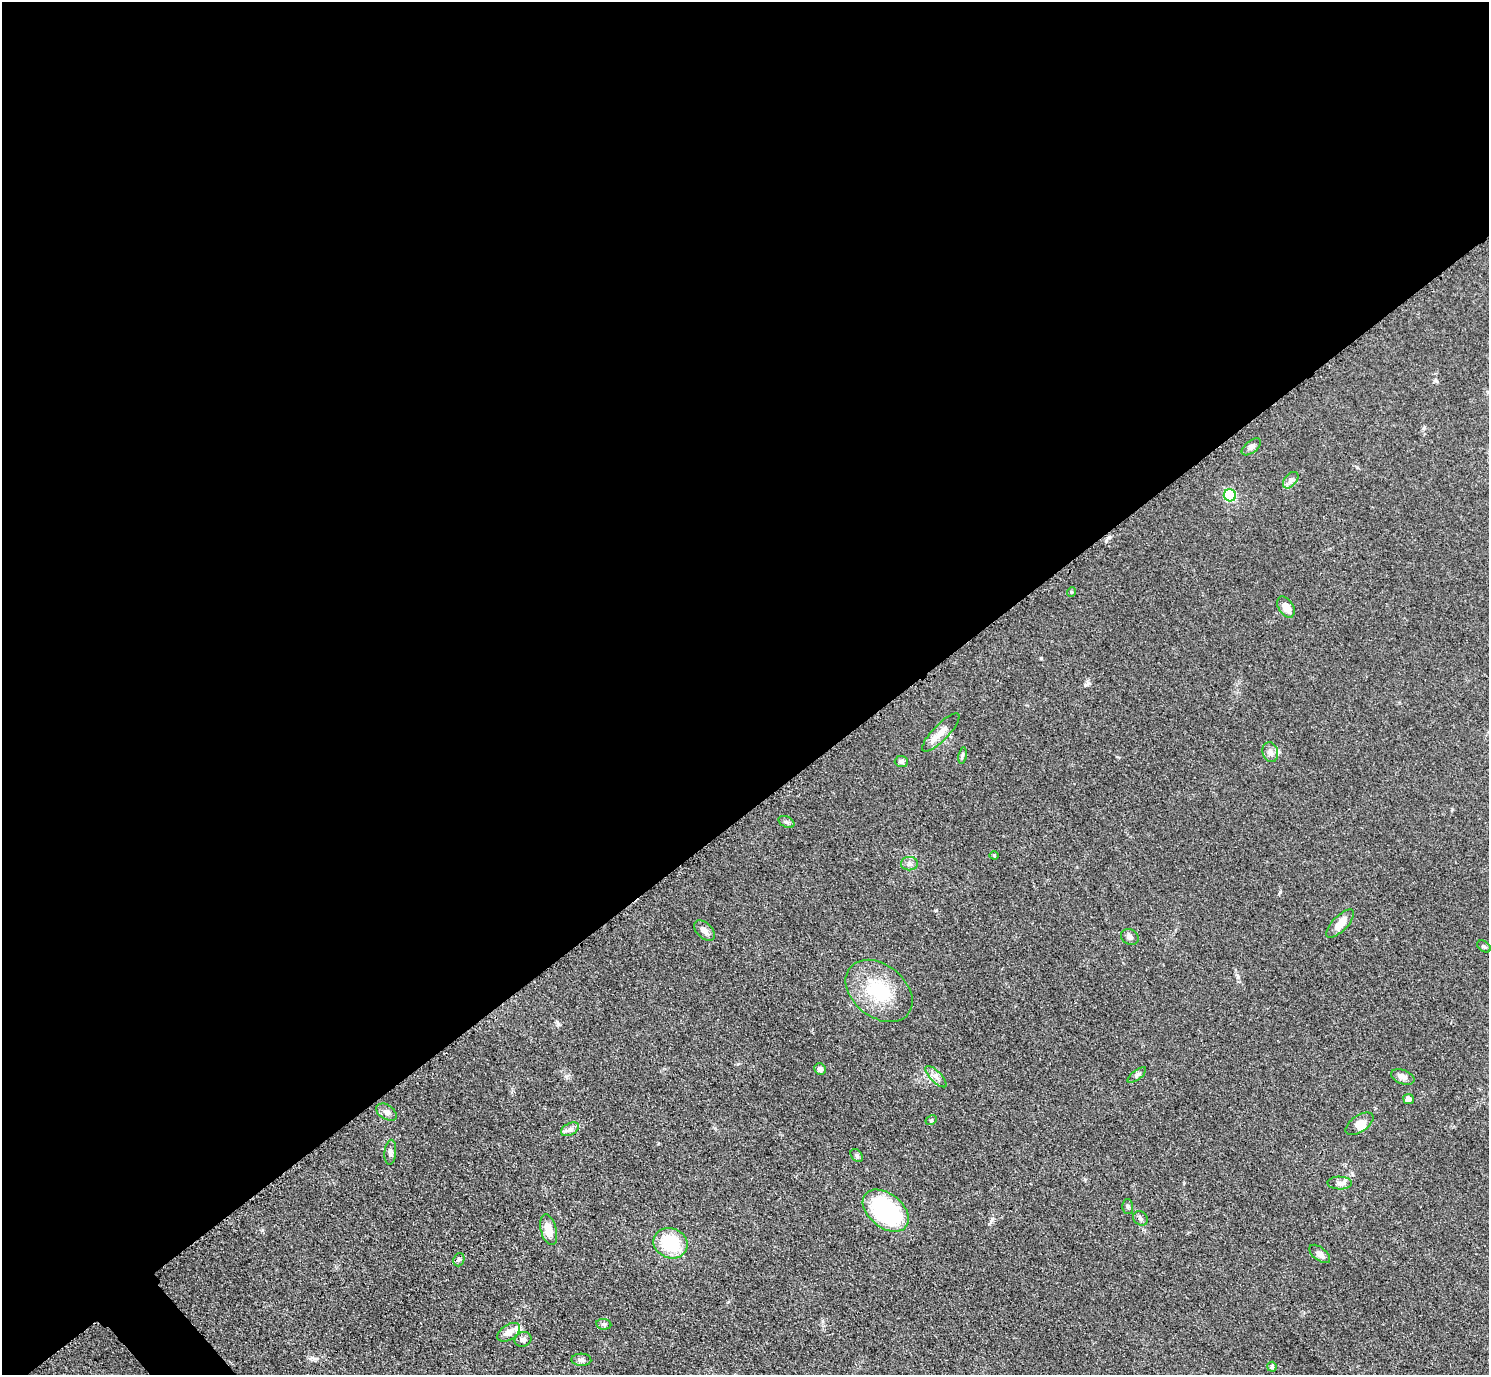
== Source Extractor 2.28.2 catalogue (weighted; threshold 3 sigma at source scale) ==
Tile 2 of 4 x 4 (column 2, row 1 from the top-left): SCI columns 1503-2989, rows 4433-5805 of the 5979 x 5976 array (HDU 1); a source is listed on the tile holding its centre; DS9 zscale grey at full resolution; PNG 1491 x 1377 px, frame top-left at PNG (2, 2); each listed source drawn as its Kron ellipse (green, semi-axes under 4 px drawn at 4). Shown black and unused: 60% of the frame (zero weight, under 3 of 4 exposures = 2% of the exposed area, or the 3 px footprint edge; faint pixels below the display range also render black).
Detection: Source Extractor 2.28.2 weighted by HDU 2 'WHT'; one run over the whole footprint, this tile lists its part. Background 0.0454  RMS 0.006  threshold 0.0271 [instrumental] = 3 sigma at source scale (4.5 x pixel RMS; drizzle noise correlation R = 1.50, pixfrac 1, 0.05/0.05 arcsec/px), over >= 5 px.
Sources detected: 44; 3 inside a brighter listed object's ellipse — not listed separately; the other 41 listed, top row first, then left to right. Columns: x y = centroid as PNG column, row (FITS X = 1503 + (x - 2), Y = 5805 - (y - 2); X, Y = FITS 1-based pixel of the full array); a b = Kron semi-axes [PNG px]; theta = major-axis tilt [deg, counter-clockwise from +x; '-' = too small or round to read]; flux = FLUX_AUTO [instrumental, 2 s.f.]
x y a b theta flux
1251 447 11 6 39 2.1
1291 480 9 6 49 2.3
1230 495 6 6 - 52
1071 592 5 3 - 0.53
1286 607 11 7 -57 6
941 733 25 8 46 6.7
1270 752 10 7 -75 3.3
962 755 8 4 81 1
901 761 6 5 - 1.9
786 822 8 5 -26 1.5
994 855 4 4 - 0.68
909 864 8 7 - 2.2
1340 924 18 7 46 7.2
704 931 12 7 -43 3
1130 937 9 7 -29 2.3
1484 946 7 5 -36 1.1
879 991 37 26 -39 35
820 1069 6 5 - 2.2
1137 1075 11 4 37 1.5
936 1077 14 5 -45 3
1403 1077 12 7 -21 3.1
1408 1099 5 5 - 2.8
386 1112 11 7 -34 2.7
931 1120 6 4 28 0.78
1359 1124 16 8 35 4.4
570 1129 9 6 29 2.3
390 1152 12 6 85 2.5
857 1155 7 5 -52 1.3
1340 1183 12 6 -2 2.7
1128 1206 7 5 -88 1.1
886 1211 26 17 -39 64
1140 1218 8 6 -42 1.6
549 1230 15 8 -75 8.6
671 1243 17 15 -23 28
1320 1254 12 6 -38 3.2
459 1260 7 5 69 1.2
604 1324 7 5 -7 1.2
509 1332 13 7 33 4.3
523 1339 9 7 23 2.1
581 1360 10 6 -2 2
1272 1367 5 4 - 1.3
Unlisted compact peaks at least as high as the median listed source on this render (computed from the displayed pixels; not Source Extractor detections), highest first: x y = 1280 892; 1041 658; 992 1219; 1085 685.